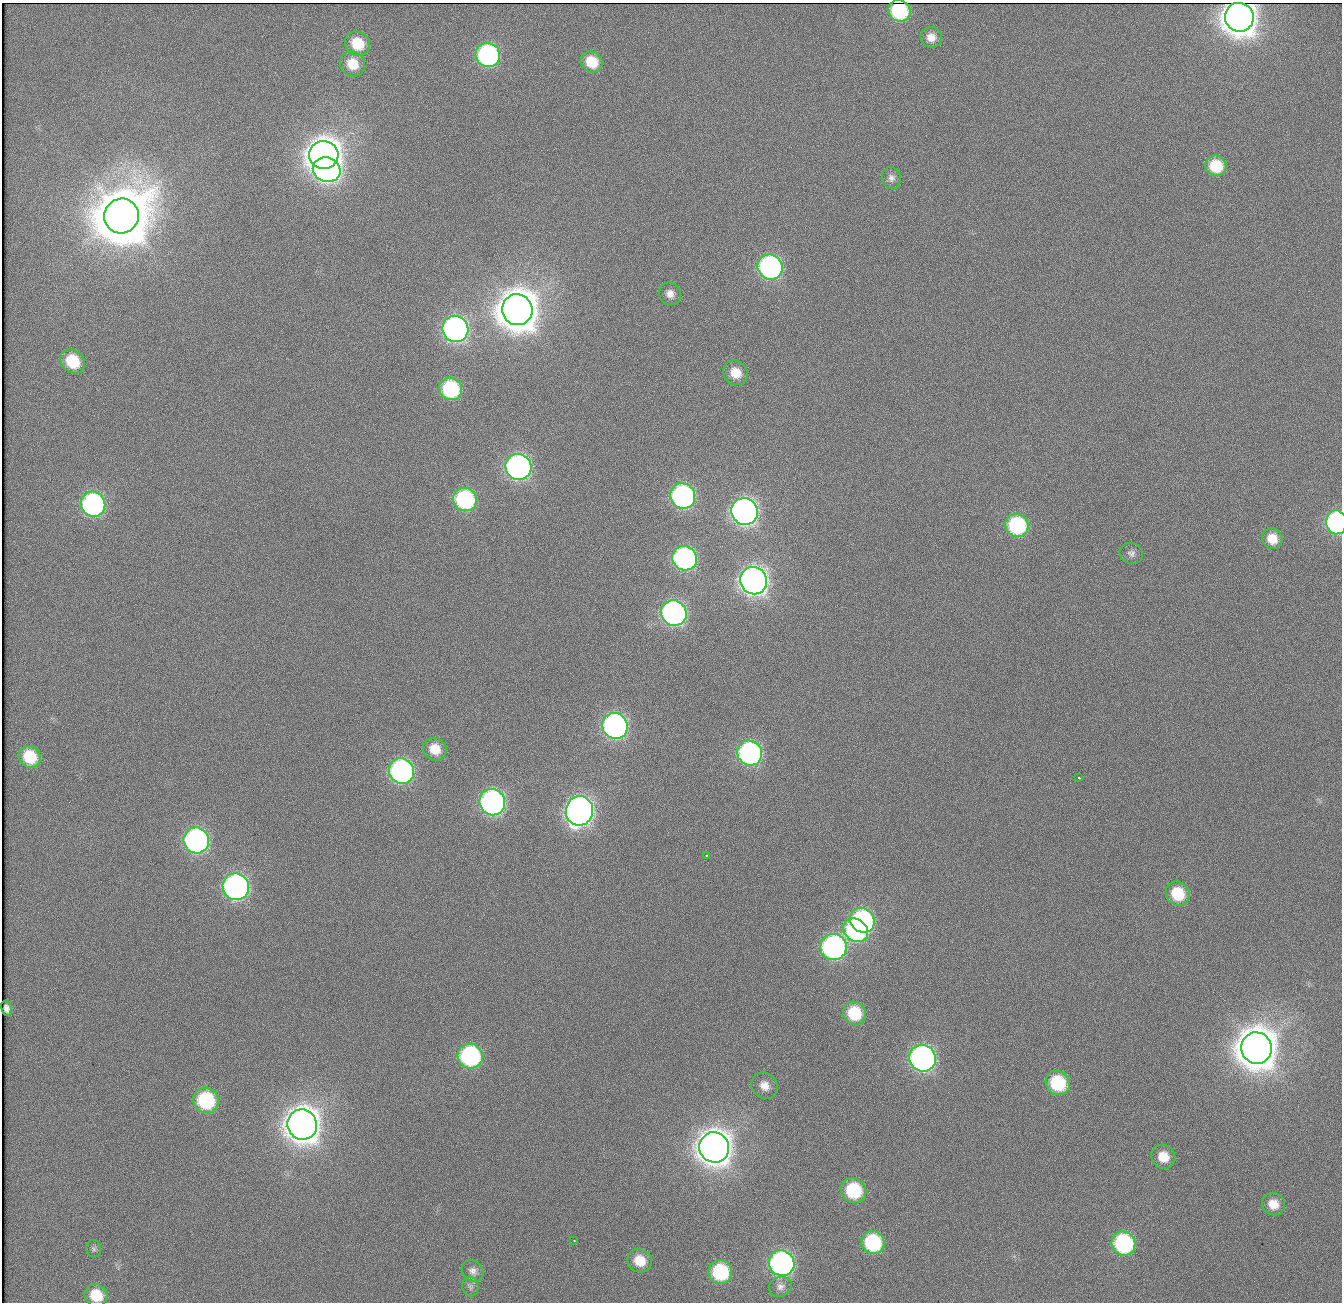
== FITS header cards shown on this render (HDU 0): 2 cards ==
NAXIS1  =                 1340          /
NAXIS2  =                 1300          /

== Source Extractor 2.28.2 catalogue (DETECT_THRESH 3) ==
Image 1340 x 1300 px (HDU 0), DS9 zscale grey, 1 PNG px = 1 image px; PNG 1344 x 1304 px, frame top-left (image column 1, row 1300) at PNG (2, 3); each listed source drawn as its Kron ellipse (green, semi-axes under 4 px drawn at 4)
Background 131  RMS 4.2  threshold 12.5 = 3 sigma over >= 5 px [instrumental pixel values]
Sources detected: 70; all 70 listed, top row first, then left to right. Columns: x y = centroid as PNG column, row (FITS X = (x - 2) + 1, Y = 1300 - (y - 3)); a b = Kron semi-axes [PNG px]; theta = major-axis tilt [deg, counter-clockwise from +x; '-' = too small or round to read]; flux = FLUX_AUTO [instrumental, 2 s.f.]
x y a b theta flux
899 11 11 10 - 2.8e+04
1239 17 14 14 - 7.0e+05
931 37 11 10 - 2.9e+03
357 44 13 11 -39 1.0e+04
488 55 12 12 - 6.4e+04
592 62 11 10 - 8.1e+03
352 64 13 12 - 6.6e+03
324 155 14 14 - 6.8e+05
1216 166 11 10 - 1.1e+04
327 170 14 12 -21 1.4e+05
891 178 11 9 -78 1.5e+03
121 216 17 17 - 2.7e+06
770 267 13 12 - 8.7e+04
670 294 11 10 - 2.2e+03
517 310 15 15 - 1.1e+06
455 329 13 12 - 1.5e+05
73 361 13 11 -43 1.1e+04
735 373 13 11 -45 5.2e+03
451 389 11 11 - 2.9e+04
518 467 13 12 - 1.3e+05
683 496 13 12 - 8.4e+04
465 499 12 11 - 4.0e+04
93 504 12 12 - 7.9e+04
745 511 13 13 - 1.9e+05
1336 522 12 10 -83 7.1e+04
1017 525 12 11 - 3.3e+04
1272 539 10 10 - 4.8e+03
1131 553 12 10 -23 1.7e+03
685 558 13 12 - 8.0e+04
754 581 14 13 - 2.8e+05
674 613 13 12 - 1.2e+05
615 726 13 12 - 1.2e+05
435 749 12 11 - 5.0e+03
750 753 13 12 - 8.0e+04
30 757 11 10 - 1.1e+04
401 771 13 12 - 9.1e+04
1079 778 3 3 - 1.0e+03
492 802 13 12 - 1.2e+05
579 811 14 13 - 2.4e+05
196 840 13 12 - 1.2e+05
706 855 3 2 - 9.3e+02
236 887 13 13 - 1.4e+05
1178 894 12 11 - 1.2e+04
862 920 13 11 -41 6.4e+04
856 930 13 11 -40 4.9e+04
833 947 13 13 - 9.5e+04
6 1008 7 5 -80 1.1e+03
854 1013 12 11 - 1.4e+04
1257 1048 16 15 - 1.2e+06
470 1056 13 12 - 5.2e+04
923 1058 14 13 - 1.5e+05
1058 1083 13 11 -45 2.1e+04
764 1086 14 12 -43 3.4e+03
206 1100 13 12 - 2.9e+04
302 1124 15 14 - 6.9e+05
714 1147 15 15 - 6.8e+05
1163 1157 12 11 - 5.6e+03
854 1191 13 12 - 2.1e+04
1273 1204 12 11 - 4.2e+03
574 1240 3 2 - 9.7e+02
873 1242 12 11 - 2.8e+04
1123 1243 12 11 - 4.3e+04
94 1249 8 7 - 8.7e+02
640 1261 12 11 - 6.0e+03
782 1263 13 12 - 1.1e+05
473 1271 12 10 -46 1.8e+03
720 1272 12 11 - 2.5e+04
470 1287 10 8 -79 1.0e+03
780 1287 12 10 20 1.7e+03
96 1295 12 10 -31 8.4e+03
At the frame edge (FLAGS 8, measured only in part): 1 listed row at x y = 1336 522